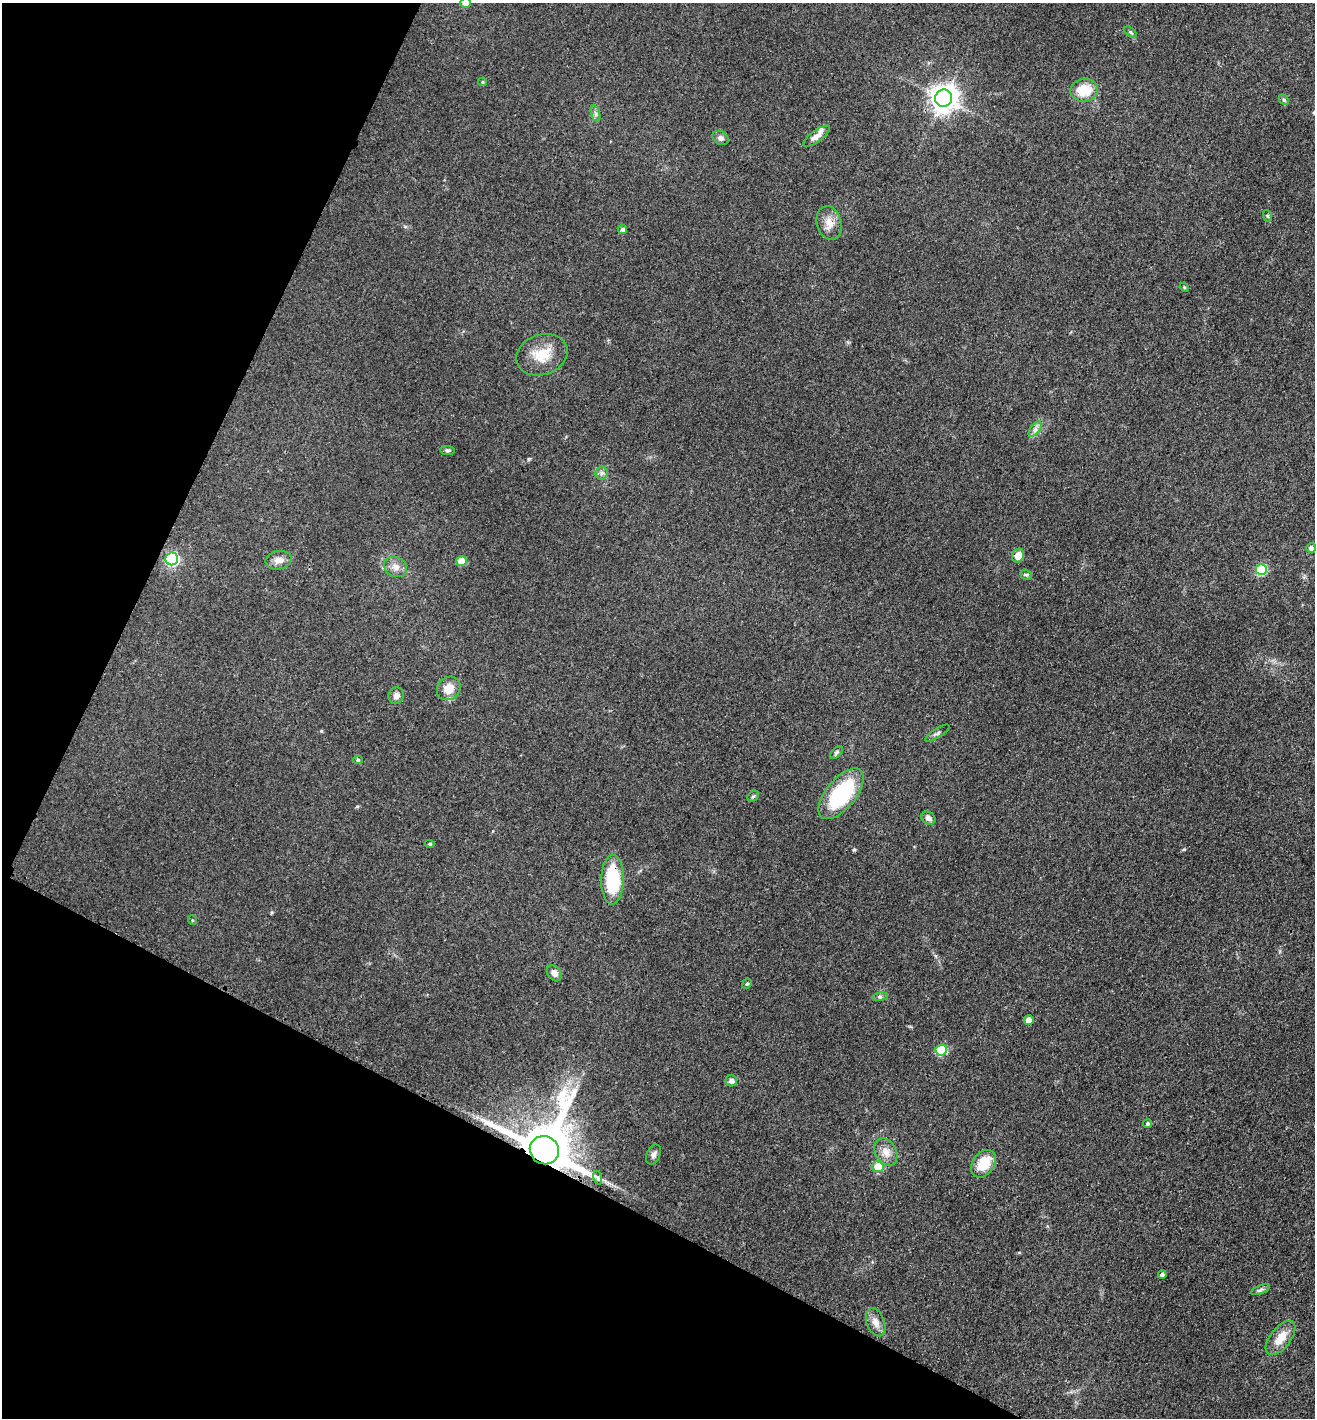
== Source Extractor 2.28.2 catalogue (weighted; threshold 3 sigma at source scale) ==
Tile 9 of 4 x 4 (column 1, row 3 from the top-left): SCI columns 158-1470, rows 1430-2845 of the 5702 x 5692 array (HDU 1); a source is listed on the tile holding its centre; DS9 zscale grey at full resolution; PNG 1317 x 1420 px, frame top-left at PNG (2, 3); each listed source drawn as its Kron ellipse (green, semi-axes under 4 px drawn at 4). Shown black and unused: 25% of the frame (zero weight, under 3 of 4 exposures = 2% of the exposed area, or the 3 px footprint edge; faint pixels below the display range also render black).
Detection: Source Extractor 2.28.2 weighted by HDU 2 'WHT'; one run over the whole footprint, this tile lists its part. Background 0.0823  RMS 0.0062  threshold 0.0278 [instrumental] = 3 sigma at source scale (4.5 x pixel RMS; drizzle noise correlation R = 1.50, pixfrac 1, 0.05/0.05 arcsec/px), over >= 5 px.
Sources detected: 54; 1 inside a brighter listed object's ellipse — not listed separately; the other 53 listed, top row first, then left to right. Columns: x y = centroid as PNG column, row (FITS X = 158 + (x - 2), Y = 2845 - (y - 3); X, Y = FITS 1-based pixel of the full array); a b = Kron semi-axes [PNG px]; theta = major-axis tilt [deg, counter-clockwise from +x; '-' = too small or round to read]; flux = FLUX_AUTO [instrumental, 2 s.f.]
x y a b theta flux
465 3 5 5 - 4.2
1130 32 7 4 -37 0.97
483 82 4 3 - 0.78
1084 90 14 11 7 16
944 98 9 8 - 690
1284 100 6 4 -47 0.95
596 113 8 4 -71 1.3
816 136 16 6 36 4
720 138 8 6 -31 2.6
1268 216 6 4 -71 0.74
829 223 17 12 -74 6.9
622 229 5 4 - 1.6
1184 287 5 4 - 0.7
542 355 26 20 19 15
1035 429 9 4 53 2.2
447 450 7 4 -6 1.1
602 473 6 6 - 1.7
1311 548 5 5 - 2.1
1018 555 7 6 - 5.9
172 559 6 6 - 89
279 560 13 9 11 4.7
462 561 5 5 - 12
396 567 12 10 -26 4.2
1261 570 5 5 - 36
1026 575 6 5 - 1
449 688 12 11 - 8.6
396 696 8 7 - 3.2
937 733 14 4 33 1.7
836 752 7 4 46 1.2
358 760 5 4 - 1
841 794 30 14 50 53
753 796 6 5 - 1
928 818 7 6 - 2.7
430 844 4 3 - 1
613 880 25 11 89 38
192 920 5 3 - 0.63
554 973 9 6 -54 2.9
747 984 5 4 - 0.93
880 997 8 4 8 1.2
1029 1020 5 5 - 4.8
941 1050 5 5 - 34
731 1081 6 5 - 2.8
1148 1124 4 4 - 1.3
544 1150 14 14 - 4300
886 1152 14 10 -61 6.1
654 1155 10 6 65 2.2
983 1164 15 10 55 16
878 1167 6 5 - 16
598 1178 7 4 -72 1.2
1162 1275 4 4 - 1.7
1261 1290 10 3 21 1.4
876 1322 14 9 -70 4.7
1281 1338 20 10 51 10
Overlapping masked pixels (flux is a lower limit): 2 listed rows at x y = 613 880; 544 1150
Isophote crosses this tile's border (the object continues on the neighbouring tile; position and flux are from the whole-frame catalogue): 1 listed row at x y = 465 3
Unlisted compact peaks at least as high as the median listed source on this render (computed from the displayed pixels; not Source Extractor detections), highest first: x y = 854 850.